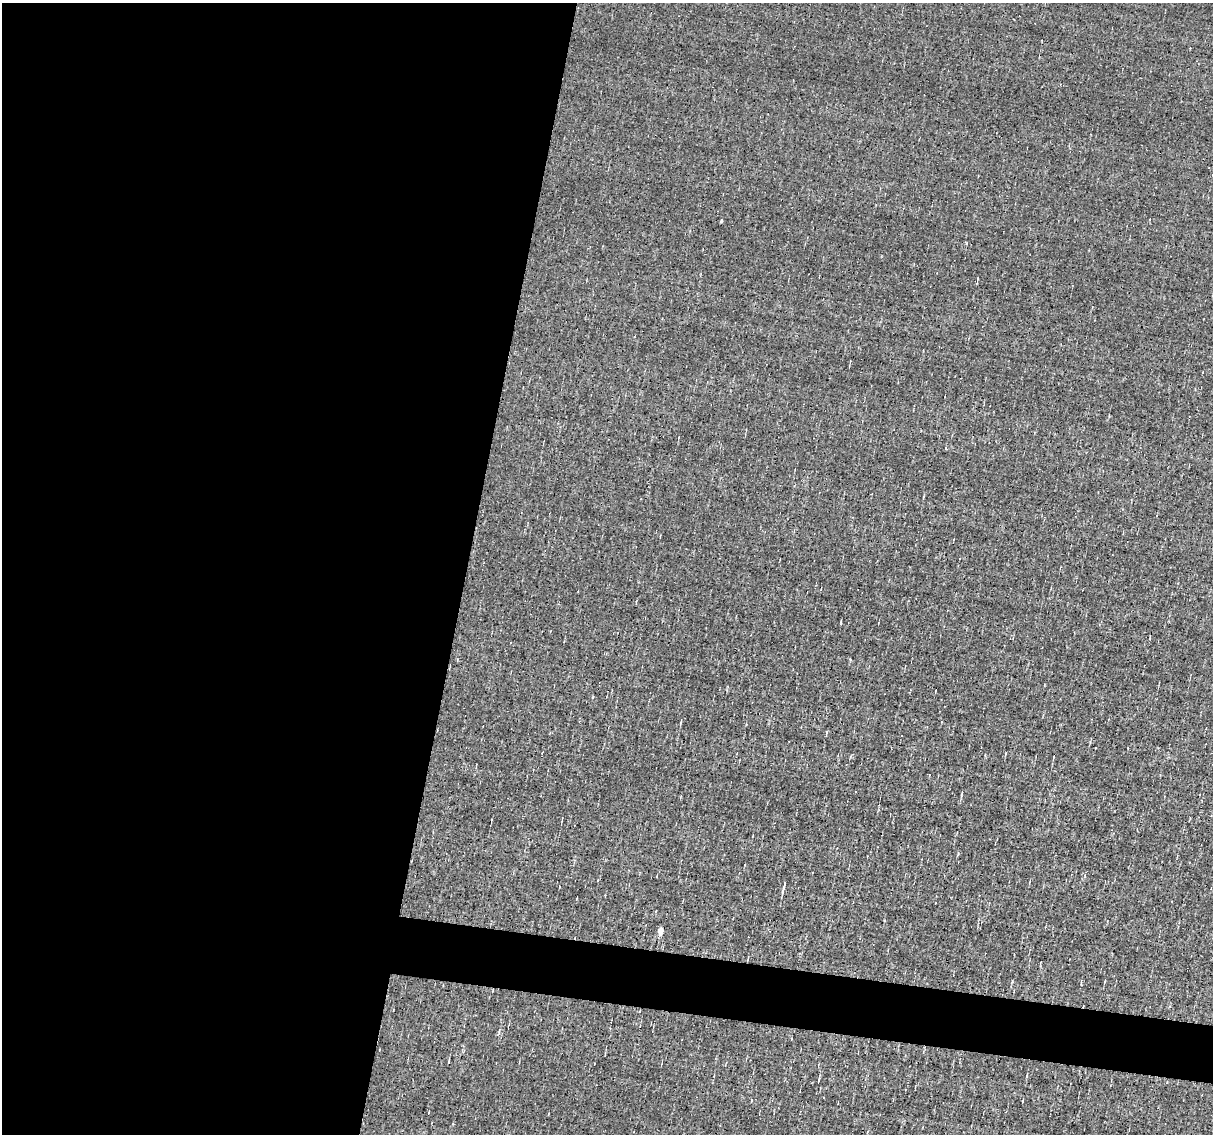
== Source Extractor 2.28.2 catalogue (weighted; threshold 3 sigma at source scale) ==
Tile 5 of 4 x 4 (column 1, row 2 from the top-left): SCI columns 1-1211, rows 2494-3625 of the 4844 x 4870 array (HDU 1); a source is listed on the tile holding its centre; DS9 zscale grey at full resolution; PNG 1215 x 1136 px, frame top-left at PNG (2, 3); no overlay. Shown black and unused: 42% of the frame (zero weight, under 3 of 4 exposures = <1% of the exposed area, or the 3 px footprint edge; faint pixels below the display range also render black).
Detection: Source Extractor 2.28.2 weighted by HDU 2 'WHT'; one run over the whole footprint, this tile lists its part. Background -0.00519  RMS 0.051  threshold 0.23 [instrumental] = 3 sigma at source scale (4.5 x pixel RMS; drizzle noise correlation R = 1.50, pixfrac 1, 0.05/0.05 arcsec/px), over >= 5 px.
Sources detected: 9; all 9 listed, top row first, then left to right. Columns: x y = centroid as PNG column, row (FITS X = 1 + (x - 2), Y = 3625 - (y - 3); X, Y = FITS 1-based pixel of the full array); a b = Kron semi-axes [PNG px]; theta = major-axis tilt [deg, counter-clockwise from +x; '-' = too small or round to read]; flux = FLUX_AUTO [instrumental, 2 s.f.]
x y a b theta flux
721 221 3 3 - 5.2
967 242 3 2 - 7.8
855 792 2 2 - 3.8
784 885 12 3 78 15
660 930 5 4 - 60
1104 982 4 3 - 3.6
1083 1006 2 2 - 3.3
449 1061 5 2 - 5.1
819 1080 9 2 78 6.3
Overlapping masked pixels (flux is a lower limit): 1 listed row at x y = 1083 1006